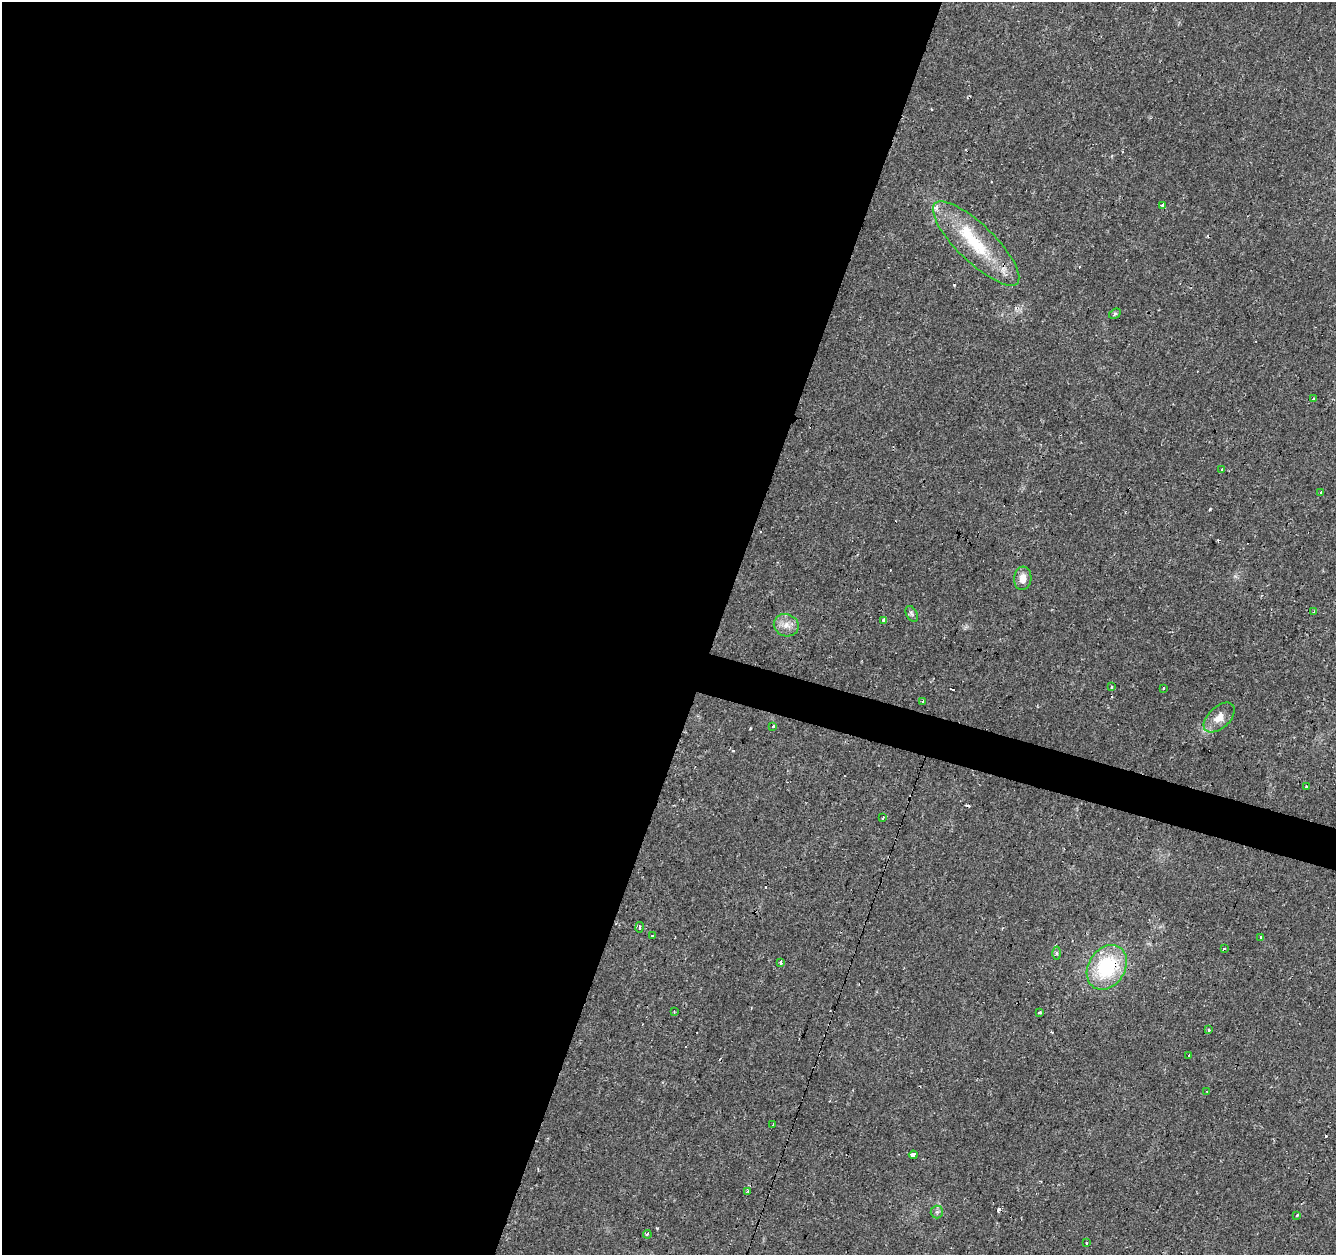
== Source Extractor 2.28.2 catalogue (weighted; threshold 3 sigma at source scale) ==
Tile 5 of 4 x 4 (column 1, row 2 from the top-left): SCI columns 1-1334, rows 2718-3970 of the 5339 x 5500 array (HDU 1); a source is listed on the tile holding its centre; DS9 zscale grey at full resolution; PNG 1338 x 1257 px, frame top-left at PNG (2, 2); each listed source drawn as its Kron ellipse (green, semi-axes under 4 px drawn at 4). Shown black and unused: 55% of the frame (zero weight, under 2 of 3 exposures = <1% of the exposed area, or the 3 px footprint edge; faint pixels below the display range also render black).
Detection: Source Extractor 2.28.2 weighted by HDU 2 'WHT'; one run over the whole footprint, this tile lists its part. Background 0.0241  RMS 0.0034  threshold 0.0151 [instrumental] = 3 sigma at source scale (4.5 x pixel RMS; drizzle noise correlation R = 1.50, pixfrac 1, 0.0396/0.0396 arcsec/px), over >= 5 px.
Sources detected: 56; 17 cosmic-ray / hot-pixel residue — neither listed nor drawn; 2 inside a brighter listed object's ellipse — not listed separately; the other 37 listed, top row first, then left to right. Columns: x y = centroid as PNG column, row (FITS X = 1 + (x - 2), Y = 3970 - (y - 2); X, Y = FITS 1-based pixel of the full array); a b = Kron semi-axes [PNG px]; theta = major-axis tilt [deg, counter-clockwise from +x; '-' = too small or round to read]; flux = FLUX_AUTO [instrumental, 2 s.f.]
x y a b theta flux
1163 205 4 3 - 2.4
976 243 57 18 -44 20
1115 314 6 4 32 0.47
1313 399 3 3 - 0.62
1221 469 3 3 - 1
1320 493 3 3 - 1.2
1023 578 12 8 84 2.9
1314 612 4 3 - 0.47
912 614 8 5 -61 0.74
884 620 4 3 - 1.2
786 625 13 11 -21 3
1111 686 3 3 - 0.69
1163 688 3 2 - 0.51
923 701 4 3 - 0.48
1219 718 18 11 43 3.7
772 726 3 3 - 1.2
1306 787 3 3 - 0.93
883 818 3 2 - 0.57
640 927 5 2 - 0.51
652 935 3 3 - 0.39
1260 937 3 3 - 0.58
1224 949 3 3 - 5.1
1056 953 6 4 -90 0.57
780 962 4 3 - 2.1
1107 967 24 18 57 24
674 1012 3 2 - 0.25
1040 1013 3 3 - 0.61
1209 1029 3 2 - 0.41
1189 1055 3 2 - 0.48
1207 1091 4 2 - 0.28
773 1125 3 3 - 0.88
913 1155 4 3 - 6.3
748 1191 3 3 - 1.1
937 1212 6 6 - 0.78
1297 1215 4 3 - 0.39
647 1234 4 3 - 0.48
1087 1243 3 3 - 2.4
Overlapping masked pixels (flux is a lower limit): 2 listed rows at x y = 976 243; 1107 967
Unlisted compact peaks at least as high as the median listed source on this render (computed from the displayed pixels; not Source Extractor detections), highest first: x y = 1210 509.